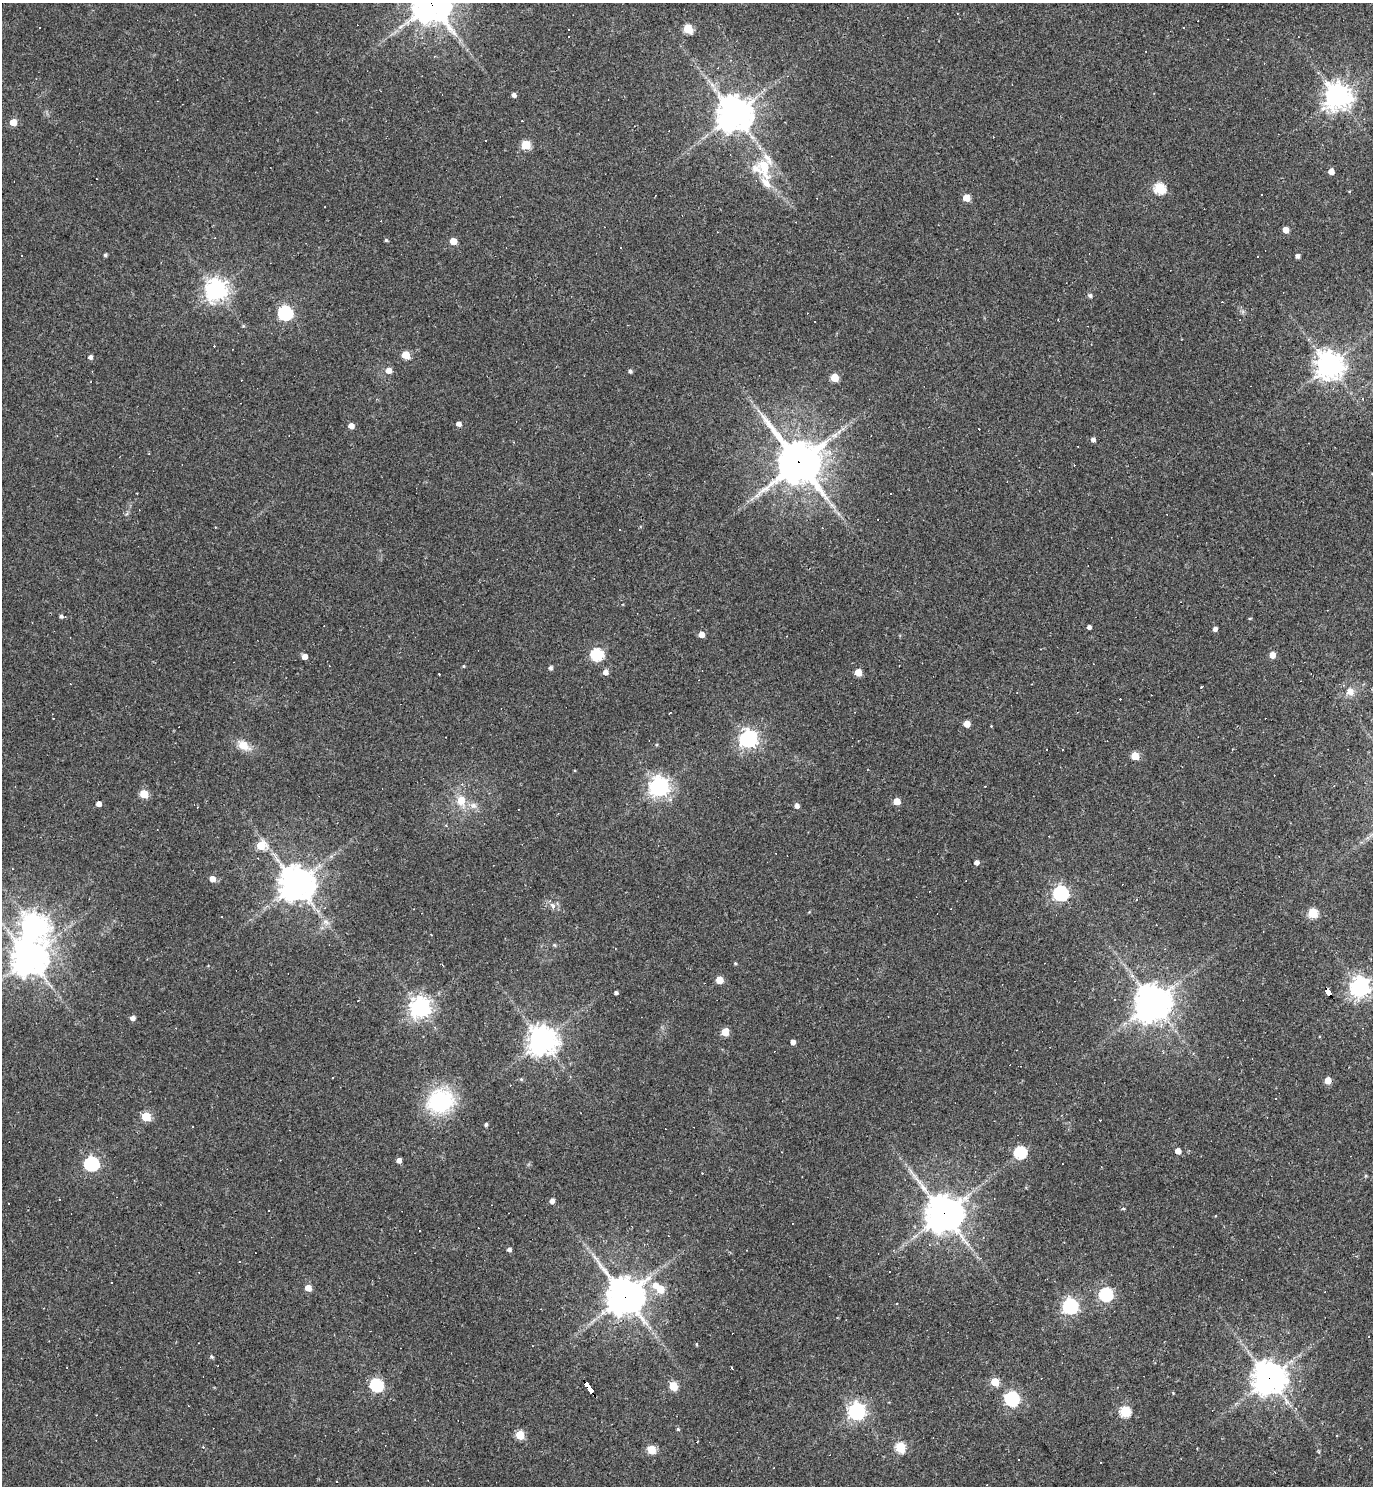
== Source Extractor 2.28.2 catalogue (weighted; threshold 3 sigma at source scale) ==
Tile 6 of 4 x 4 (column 2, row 2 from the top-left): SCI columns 1524-2894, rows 2967-4450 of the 5928 x 5933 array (HDU 1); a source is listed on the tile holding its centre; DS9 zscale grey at full resolution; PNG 1375 x 1488 px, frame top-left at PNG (2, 3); no overlay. Shown black and unused: <1% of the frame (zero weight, under 2 of 3 exposures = <1% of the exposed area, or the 3 px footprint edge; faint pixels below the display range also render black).
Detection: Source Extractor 2.28.2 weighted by HDU 2 'WHT'; one run over the whole footprint, this tile lists its part. Background 0.103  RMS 0.0068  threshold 0.0304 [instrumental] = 3 sigma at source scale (4.5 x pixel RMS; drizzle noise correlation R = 1.50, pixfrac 1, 0.05/0.05 arcsec/px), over >= 5 px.
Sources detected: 180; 1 inside a brighter object's white glare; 45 cosmic-ray / hot-pixel residue — not listed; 2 inside a brighter listed object's ellipse — not listed separately; the other 132 listed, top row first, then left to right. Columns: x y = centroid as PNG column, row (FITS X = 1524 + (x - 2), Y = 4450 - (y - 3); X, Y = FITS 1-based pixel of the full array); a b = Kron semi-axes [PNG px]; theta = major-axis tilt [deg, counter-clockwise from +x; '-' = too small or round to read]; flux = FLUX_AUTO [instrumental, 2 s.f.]
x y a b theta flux
431 3 13 12 - 1700
40 27 2 2 - 0.54
688 29 5 5 - 28
434 56 4 3 - 0.51
514 95 4 4 - 2.4
1338 97 9 9 - 640
734 114 11 11 - 1200
522 121 2 2 - 0.47
13 122 5 5 - 9.9
526 145 5 5 - 28
764 166 27 18 -73 23
1331 171 5 4 - 6
1160 188 6 6 - 55
966 198 5 5 - 11
325 207 2 2 - 0.43
1286 230 5 4 - 7.5
386 240 4 4 - 0.9
453 241 5 5 - 9.2
105 255 4 3 - 1.2
1297 256 4 4 - 2.2
216 290 8 8 - 440
1090 295 5 5 - 1.7
285 313 6 6 - 130
243 326 5 4 - 0.68
1308 339 6 3 -73 0.87
406 355 5 5 - 18
90 357 4 4 - 2.4
1329 365 9 9 - 660
389 370 6 5 - 5.4
630 371 5 4 - 1.5
834 378 5 5 - 18
458 424 5 4 - 3.1
351 426 5 4 - 5
1093 439 5 4 - 2.3
799 463 15 13 -53 2400
620 530 3 2 - 0.62
61 616 6 5 - 1.8
1250 618 5 3 - 0.67
1089 627 4 4 - 2.5
1215 629 4 4 - 2.8
701 634 5 5 - 6.2
597 654 6 6 - 73
1272 655 5 4 - 7.6
305 656 5 5 - 4.2
463 666 5 3 - 0.62
550 668 5 4 - 1.8
605 672 5 5 - 3.5
858 672 5 5 - 12
439 674 3 3 - 0.8
70 684 3 2 - 0.39
1201 687 3 2 - 0.53
1350 691 11 10 - 5.6
967 724 5 5 - 8.7
748 739 7 7 - 290
244 745 17 10 -32 8.6
1062 749 3 2 - 0.69
1046 750 2 2 - 0.69
1135 756 5 5 - 18
462 784 4 4 - 0.87
659 787 7 7 - 380
144 794 5 5 - 20
461 800 14 12 86 10
897 801 5 5 - 11
99 804 4 4 - 3.9
473 806 9 8 - 3.8
797 806 5 4 - 3
446 825 4 4 - 0.82
261 845 7 6 - 17
976 862 4 4 - 3.1
212 879 5 5 - 5.7
296 884 11 10 - 1300
1061 893 6 6 - 170
553 906 6 4 -58 2.9
1313 913 5 5 - 35
326 922 8 5 -45 2.2
34 926 10 9 - 600
431 935 2 2 - 0.59
554 945 6 4 -32 0.82
29 958 12 11 - 1200
735 963 4 4 - 0.74
719 980 5 5 - 13
1360 987 7 7 - 390
1328 992 7 4 -55 160
616 993 4 3 - 1.6
1153 1002 11 9 -31 1100
420 1007 7 7 - 440
888 1016 3 2 - 0.39
132 1018 5 5 - 3.1
725 1032 5 5 - 16
542 1040 9 9 - 800
793 1042 4 4 - 3.4
332 1078 2 2 - 0.49
521 1079 5 4 - 0.79
1328 1080 5 5 - 9
440 1101 22 18 20 74
146 1117 5 5 - 25
486 1125 4 3 - 1.3
1178 1151 4 4 - 5.7
1020 1152 6 6 - 71
399 1160 4 4 - 3.6
91 1164 6 6 - 130
702 1173 2 2 - 0.45
552 1201 5 4 - 3.2
1123 1209 4 3 - 0.67
268 1210 2 2 - 0.63
944 1214 12 11 - 1400
983 1238 3 3 - 0.68
509 1249 4 4 - 2.3
111 1283 3 3 - 1.3
655 1285 7 7 - 5.5
308 1288 5 5 - 7.7
660 1289 5 5 - 15
1106 1294 6 6 - 94
625 1296 12 11 - 1500
896 1303 3 2 - 0.75
1070 1306 6 6 - 170
696 1344 4 3 - 0.58
212 1357 5 4 - 1.2
732 1368 3 3 - 1.4
1269 1378 11 11 - 1000
995 1382 5 5 - 19
377 1385 6 6 - 85
673 1386 5 5 - 24
589 1388 13 4 -56 120
1012 1399 6 6 - 130
857 1411 7 6 - 260
1125 1412 5 5 - 52
678 1429 5 4 - 0.88
520 1435 5 5 - 24
900 1447 6 5 - 42
651 1450 5 5 - 24
1319 1452 6 3 -71 0.81
Overlapping masked pixels (flux is a lower limit): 7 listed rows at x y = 431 3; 799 463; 1328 992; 944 1214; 625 1296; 1269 1378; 589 1388
Isophote crosses this tile's border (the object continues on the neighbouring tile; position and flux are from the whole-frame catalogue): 2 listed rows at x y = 431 3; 1360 987